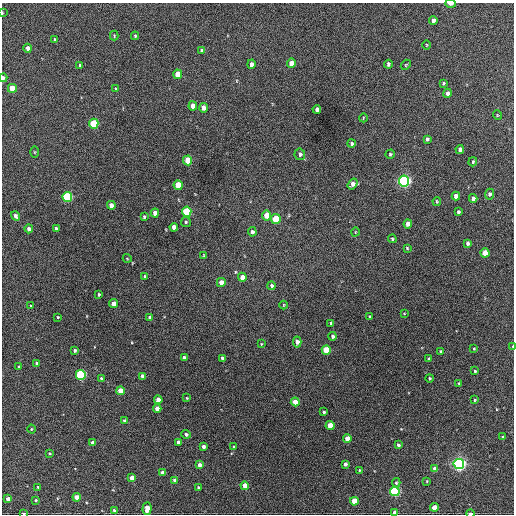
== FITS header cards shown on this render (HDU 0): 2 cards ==
NAXIS1  =                  512 / Axis length
NAXIS2  =                  512 / Axis length

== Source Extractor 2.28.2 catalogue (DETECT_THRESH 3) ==
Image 512 x 512 px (HDU 0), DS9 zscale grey, 1 PNG px = 1 image px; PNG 516 x 516 px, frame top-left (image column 1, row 512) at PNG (2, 3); each listed source drawn as its Kron ellipse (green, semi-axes under 4 px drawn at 4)
Background 447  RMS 20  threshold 61.3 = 3 sigma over >= 5 px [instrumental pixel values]
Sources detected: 138; all 138 listed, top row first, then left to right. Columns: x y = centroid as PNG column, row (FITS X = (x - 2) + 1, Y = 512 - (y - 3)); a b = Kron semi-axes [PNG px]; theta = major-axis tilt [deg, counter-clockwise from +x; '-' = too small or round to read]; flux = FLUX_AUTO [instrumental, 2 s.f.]
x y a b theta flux
450 4 5 3 - 6400
2 13 3 2 - 960
433 20 4 3 - 5300
114 36 5 4 - 1500
135 36 4 3 - 1600
55 39 3 2 - 1700
426 45 5 3 - 1200
28 48 4 4 - 7000
202 51 4 4 - 4000
291 63 5 4 - 15000
251 64 5 4 - 5200
388 64 4 3 - 3000
80 65 3 3 - 1800
406 65 6 4 48 1600
178 74 5 4 - 23000
3 78 4 3 - 4000
443 83 3 3 - 1700
12 88 4 4 - 29000
116 89 4 3 - 1700
448 93 5 4 - 6600
193 106 4 4 - 13000
204 108 4 4 - 9900
317 109 4 4 - 5000
497 115 5 3 - 1100
363 118 4 3 - 990
94 124 5 4 - 68000
427 139 4 3 - 3100
351 144 4 4 - 2500
460 149 4 4 - 5400
35 152 5 3 - 1200
300 154 6 5 - 3900
390 154 5 4 - 1900
188 160 5 4 - 38000
473 162 5 3 - 1700
404 181 5 5 - 390000
353 184 6 4 55 7800
178 185 5 4 - 40000
489 194 5 4 - 3400
456 196 4 4 - 8900
67 197 5 5 - 120000
473 198 4 4 - 7000
437 201 4 3 - 1600
111 205 4 4 - 8700
187 212 5 4 - 91000
458 212 4 3 - 2300
155 213 4 4 - 11000
267 215 5 4 - 25000
15 216 5 4 - 4400
144 217 3 3 - 2000
276 219 5 4 - 50000
186 222 5 5 - 2000
408 224 4 4 - 8600
174 227 4 4 - 8400
56 228 3 3 - 2200
29 229 4 4 - 4800
252 232 5 4 - 4800
355 232 4 3 - 920
392 239 4 3 - 1500
467 243 4 3 - 3300
407 248 3 3 - 1300
485 253 4 4 - 25000
204 255 4 2 - 1000
127 258 4 3 - 940
145 277 3 3 - 2800
242 277 4 4 - 12000
221 282 4 4 - 13000
272 286 4 3 - 2700
99 294 3 2 - 1700
113 303 4 4 - 11000
31 305 3 2 - 1100
284 305 4 3 - 1100
404 314 4 2 - 900
58 317 3 3 - 1300
150 317 4 4 - 4500
370 317 3 3 - 1900
331 323 4 3 - 1800
332 336 4 4 - 2800
297 342 5 4 - 8500
261 344 3 3 - 970
513 347 4 2 - 4300
474 349 3 3 - 1200
75 350 3 3 - 2300
326 350 4 4 - 45000
440 351 3 3 - 1300
184 358 4 3 - 4700
222 358 4 3 - 3000
429 359 4 3 - 2400
37 363 4 3 - 3000
19 366 3 2 - 1200
475 371 3 3 - 1600
81 375 5 5 - 160000
143 376 4 4 - 6200
429 378 4 4 - 1900
101 379 4 4 - 2700
459 383 3 3 - 1100
120 391 4 4 - 20000
187 398 3 3 - 1000
158 400 4 4 - 12000
475 400 3 2 - 1200
295 402 4 4 - 19000
157 409 4 4 - 13000
324 412 3 3 - 2200
124 421 3 3 - 2300
330 426 4 4 - 27000
31 429 4 3 - 1100
186 434 5 4 - 3500
503 437 4 3 - 1800
347 438 4 4 - 12000
178 442 4 4 - 7100
93 443 4 4 - 6600
398 445 4 3 - 3300
203 446 4 3 - 4500
234 447 3 3 - 1600
49 453 4 4 - 1700
345 464 4 3 - 4400
459 464 5 5 - 460000
199 465 4 4 - 6800
435 469 4 4 - 8600
360 470 4 3 - 1300
163 473 4 4 - 11000
132 478 4 4 - 11000
174 480 4 3 - 3500
427 481 4 2 - 930
396 483 5 4 - 2000
245 486 4 4 - 20000
38 487 3 3 - 1600
198 487 3 3 - 1800
395 491 5 4 - 160000
77 497 4 4 - 15000
8 499 4 4 - 7200
36 500 3 3 - 1600
354 501 4 4 - 29000
435 507 4 4 - 17000
147 509 6 4 86 16000
114 510 3 3 - 2400
395 512 4 4 - 9500
23 513 3 2 - 1800
470 513 4 2 - 5300
At the frame edge (FLAGS 8, measured only in part): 7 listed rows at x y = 450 4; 2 13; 3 78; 513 347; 395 512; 23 513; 470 513